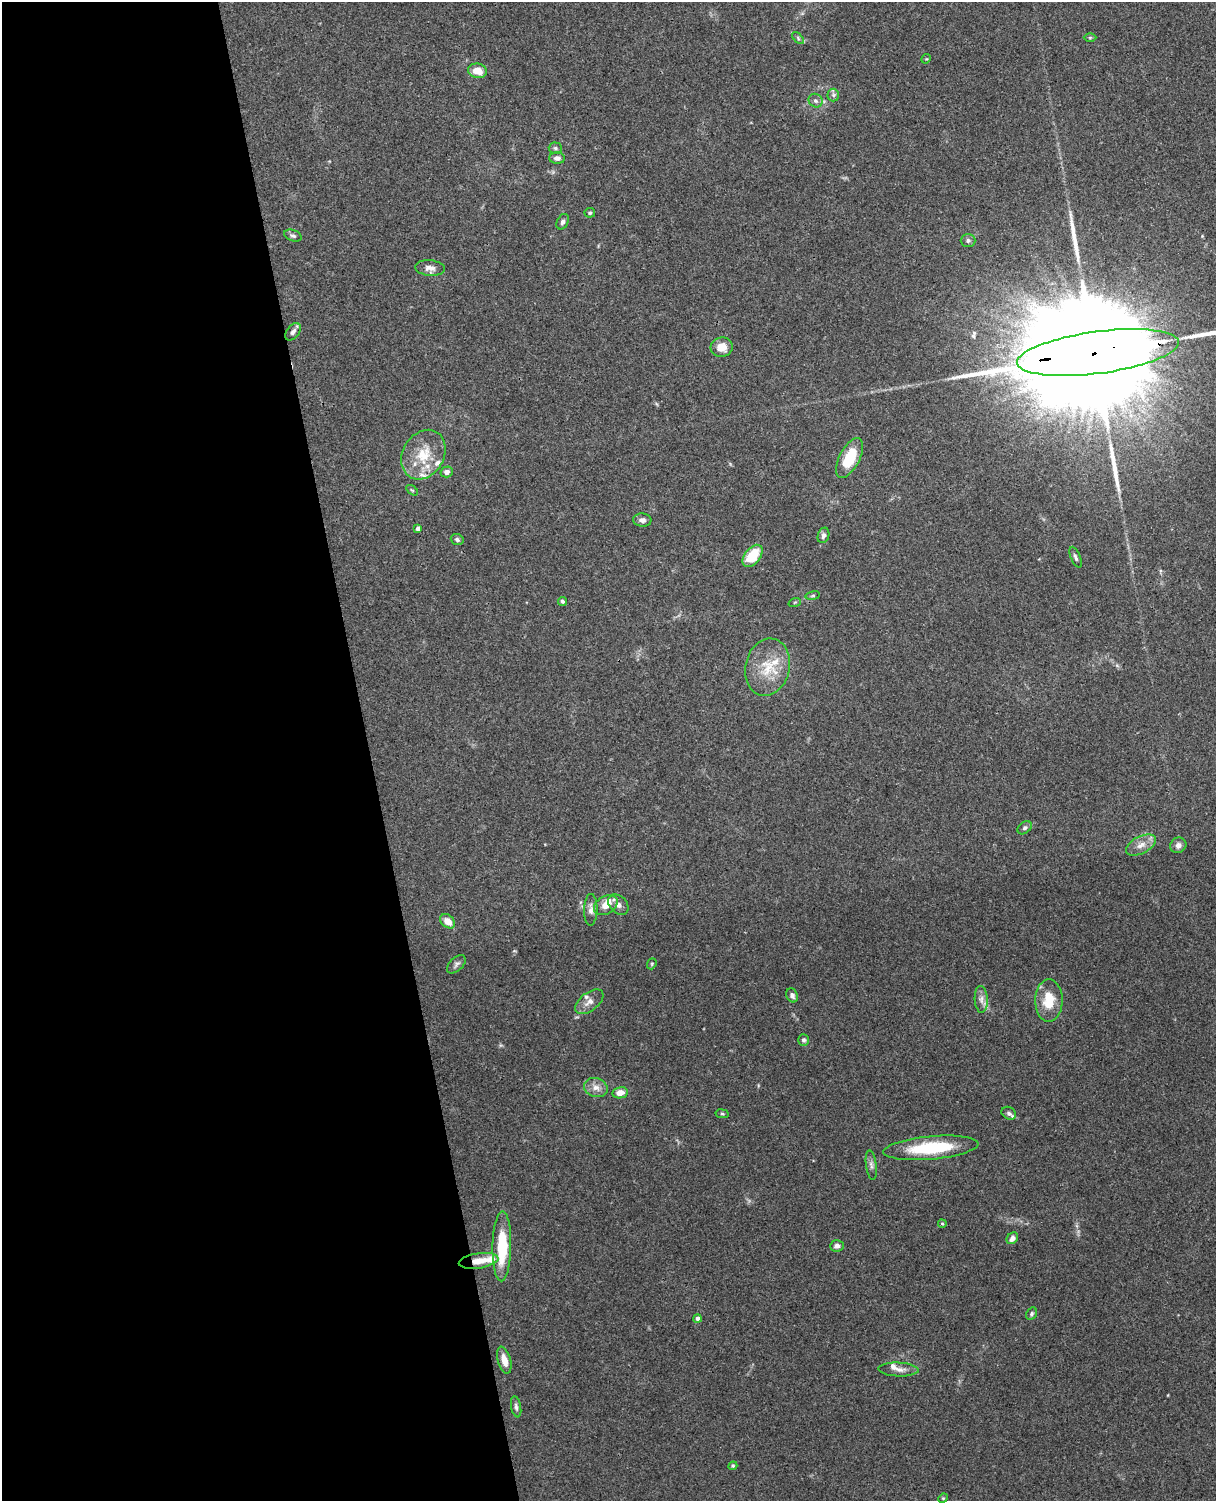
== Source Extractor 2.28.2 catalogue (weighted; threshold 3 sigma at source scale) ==
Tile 5 of 4 x 3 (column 1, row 2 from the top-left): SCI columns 58-1271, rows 1649-3147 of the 4968 x 4908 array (HDU 1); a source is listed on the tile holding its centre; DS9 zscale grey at full resolution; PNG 1218 x 1503 px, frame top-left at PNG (2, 2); each listed source drawn as its Kron ellipse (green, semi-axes under 4 px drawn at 4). Shown black and unused: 30% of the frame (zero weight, under 3 of 4 exposures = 5% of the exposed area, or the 3 px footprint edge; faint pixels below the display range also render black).
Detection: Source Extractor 2.28.2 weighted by HDU 2 'WHT'; one run over the whole footprint, this tile lists its part. Background 0.0381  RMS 0.0041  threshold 0.0187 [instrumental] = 3 sigma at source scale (4.5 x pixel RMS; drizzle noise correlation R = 1.50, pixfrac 1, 0.05/0.05 arcsec/px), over >= 5 px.
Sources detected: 75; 3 long thin detections or spike segments (spike, bleed or trail) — neither listed nor drawn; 10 inside a brighter listed object's ellipse — not listed separately; the other 62 listed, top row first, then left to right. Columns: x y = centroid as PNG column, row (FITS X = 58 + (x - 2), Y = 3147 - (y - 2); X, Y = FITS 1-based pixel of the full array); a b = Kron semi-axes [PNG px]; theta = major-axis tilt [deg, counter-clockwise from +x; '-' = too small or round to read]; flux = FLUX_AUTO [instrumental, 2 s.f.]
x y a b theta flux
1090 37 6 4 0 0.56
798 38 7 4 -47 0.73
926 59 5 4 - 0.42
477 71 9 7 -8 5.3
833 95 6 6 - 0.98
816 101 7 6 - 1.3
555 148 6 5 - 0.78
557 158 8 5 -1 1.8
590 213 5 5 - 0.63
563 222 8 5 64 1.3
293 236 9 5 -20 1
968 240 7 6 - 1.1
430 268 15 8 -6 2.6
293 332 10 6 51 1.6
722 347 11 9 6 5.3
1098 353 81 21 7 40000
423 455 26 20 59 13
850 458 22 10 62 15
447 472 6 5 - 2
412 490 7 3 -36 0.54
642 520 9 6 -3 1.9
418 528 4 4 - 2.2
823 535 8 5 71 1.3
457 540 6 5 - 0.95
753 556 13 7 51 13
1076 557 11 5 -68 1.2
813 596 7 4 9 0.58
562 601 4 4 - 0.85
795 602 6 4 19 0.52
768 667 29 22 77 14
1025 828 8 5 39 0.94
1141 845 16 8 26 3.8
1178 845 8 7 - 2.1
606 905 13 9 30 5.2
618 905 12 8 -46 2.4
591 910 16 6 88 2.6
448 921 8 6 -42 4.3
456 964 11 6 45 1.4
652 964 6 4 70 0.55
792 995 7 5 -66 1.4
981 999 13 6 -87 2.3
1049 1000 21 13 90 11
589 1002 16 9 38 3.1
803 1040 6 5 - 1
596 1088 12 9 -19 3.1
620 1093 8 5 10 3.7
1009 1113 7 6 - 1
722 1114 7 3 -8 0.54
931 1148 48 11 5 25
871 1165 15 5 -82 1.7
942 1224 4 3 - 0.59
1012 1238 6 5 - 2.1
502 1246 35 9 89 19
837 1246 7 5 4 1.6
479 1261 20 7 8 6.4
1031 1314 7 5 60 0.84
697 1319 4 4 - 1.4
504 1360 14 6 -75 4.1
899 1370 20 7 -2 2.7
516 1407 11 5 -79 1.2
733 1466 4 4 - 0.5
943 1498 5 4 - 0.47
Overlapping masked pixels (flux is a lower limit): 2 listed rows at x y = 1098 353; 479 1261